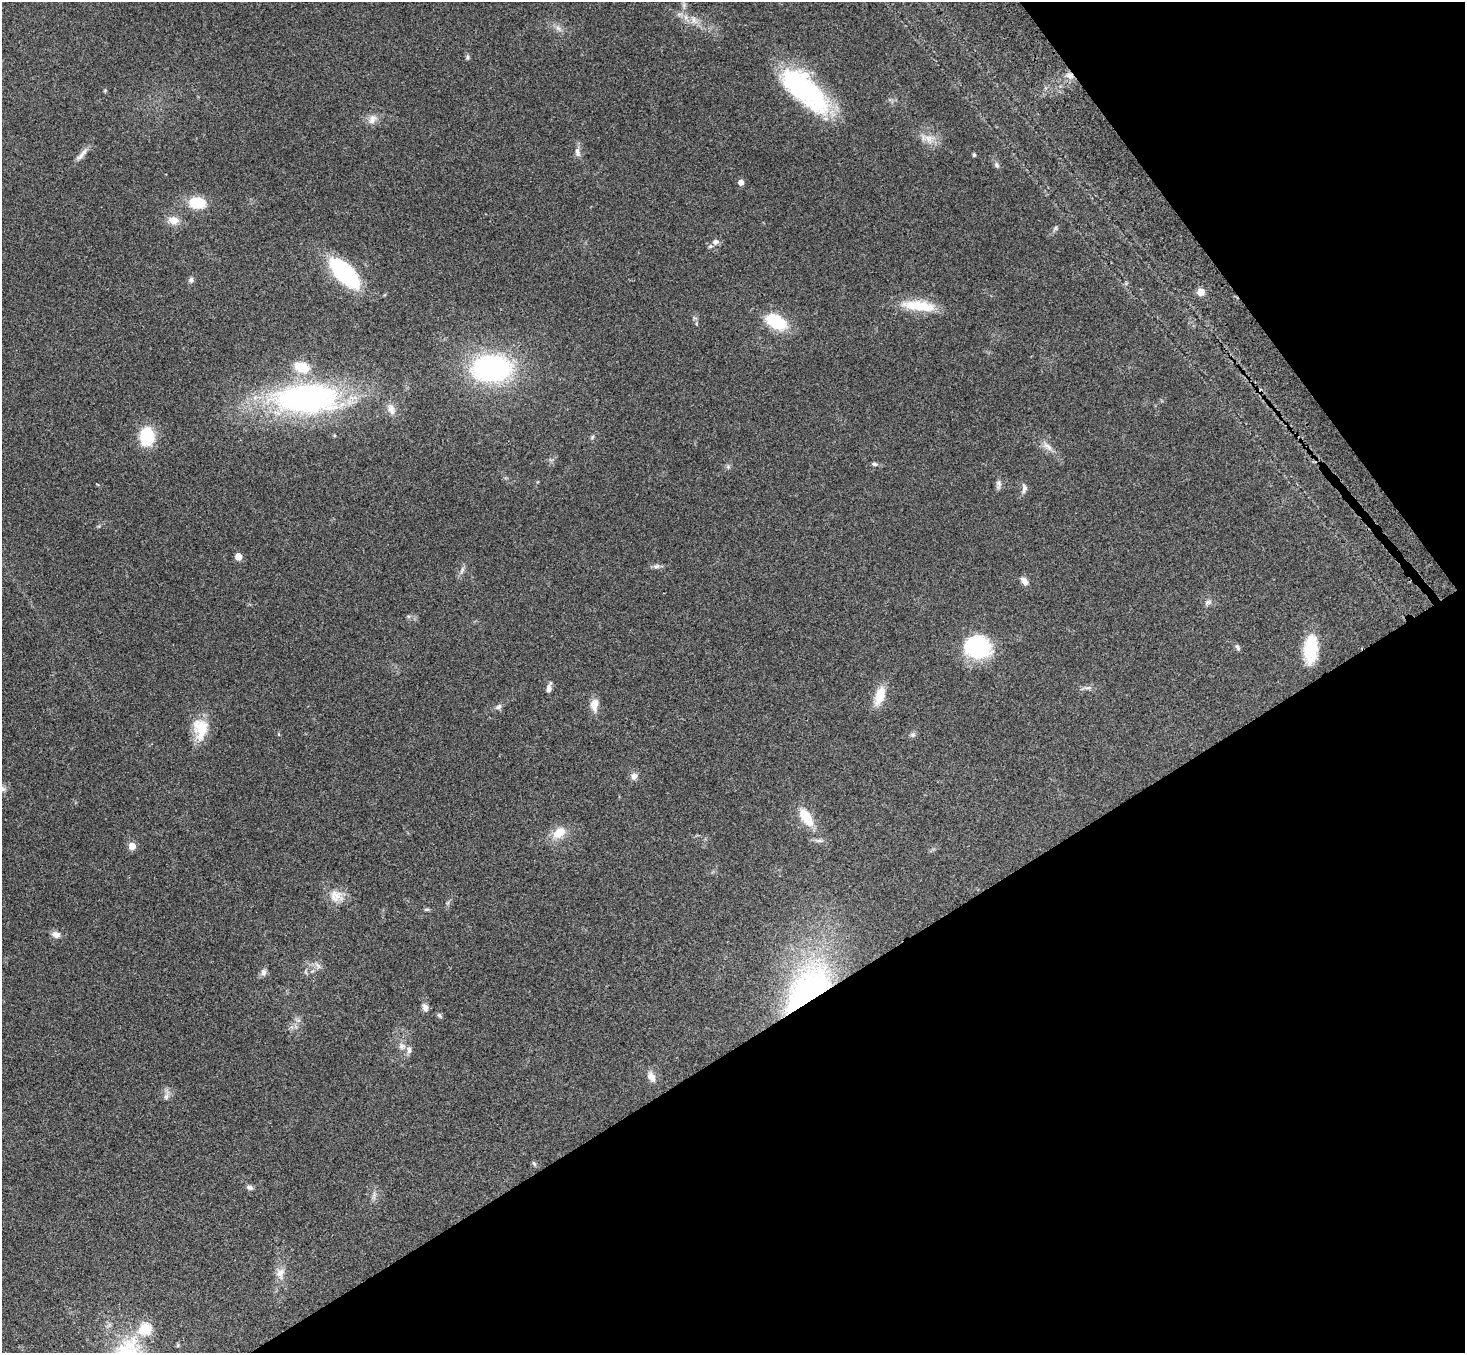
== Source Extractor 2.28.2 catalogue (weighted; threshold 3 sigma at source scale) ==
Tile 12 of 4 x 4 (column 4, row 3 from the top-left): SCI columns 4469-5931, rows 1705-3055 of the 6009 x 5974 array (HDU 1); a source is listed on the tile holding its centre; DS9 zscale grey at full resolution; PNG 1467 x 1355 px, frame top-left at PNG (2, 2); no overlay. Shown black and unused: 30% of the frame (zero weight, under 3 of 4 exposures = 5% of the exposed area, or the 3 px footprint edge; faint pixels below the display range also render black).
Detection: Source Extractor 2.28.2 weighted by HDU 2 'WHT'; one run over the whole footprint, this tile lists its part. Background 0.214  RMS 0.0086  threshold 0.0387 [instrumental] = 3 sigma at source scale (4.5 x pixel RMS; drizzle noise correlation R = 1.50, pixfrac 1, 0.05/0.05 arcsec/px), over >= 5 px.
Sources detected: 70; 2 inside a brighter listed object's ellipse — not listed separately; the other 68 listed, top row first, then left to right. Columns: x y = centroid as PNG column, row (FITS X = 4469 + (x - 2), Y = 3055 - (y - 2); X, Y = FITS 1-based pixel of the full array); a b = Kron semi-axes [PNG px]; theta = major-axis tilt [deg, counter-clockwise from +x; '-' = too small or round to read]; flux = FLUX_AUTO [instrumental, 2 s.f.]
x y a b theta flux
679 14 7 4 17 1.8
694 20 12 6 -60 4.8
558 28 11 5 -45 3.1
467 57 7 5 88 1.5
1069 75 11 8 -14 5.3
805 90 61 24 -43 130
372 119 15 10 56 6.5
929 139 13 11 -37 9
577 152 12 7 -76 4.1
82 154 23 5 50 5.3
974 155 4 4 - 1.6
997 165 8 6 -42 2.1
741 182 5 5 - 5.6
197 203 19 12 -8 24
173 220 15 10 -5 8.4
1056 228 7 4 89 1.5
715 242 9 8 - 3.9
345 273 38 17 -44 86
191 280 8 7 - 2.3
1201 292 5 5 - 13
914 305 39 14 -9 24
776 322 17 10 -28 50
301 367 22 13 -18 19
491 368 31 21 3 180
306 398 61 26 2 270
391 409 16 8 -74 6.1
147 436 16 13 86 42
592 437 6 5 - 1.4
1048 447 16 7 -37 5.7
875 464 9 5 -2 1.9
728 467 6 6 - 1.7
999 483 11 7 -73 3.1
1024 488 13 7 81 3.3
238 556 5 5 - 13
657 566 11 6 6 2.8
462 570 12 4 65 2.7
1024 581 10 7 -54 4.9
1208 602 11 6 24 2.8
977 647 27 21 -14 74
1237 647 9 5 -53 2
1311 648 30 14 86 37
1088 688 9 4 9 2.3
549 689 9 6 82 4.1
880 696 23 11 72 17
594 705 16 9 89 8.8
498 707 9 6 33 2.6
201 729 27 17 -88 24
913 735 8 6 20 2
634 776 10 9 - 4.5
806 817 22 11 -55 20
559 833 20 12 37 14
819 840 12 4 0 2.7
132 846 5 5 - 17
336 896 19 17 -28 12
427 909 8 4 -7 1.3
56 934 11 8 -18 4.6
318 966 12 4 -50 2.5
264 972 11 7 81 3.2
807 990 69 36 50 210
425 1008 12 7 -73 4
440 1015 9 5 -49 1.5
402 1046 9 8 - 4.2
651 1077 14 9 -63 7
166 1096 10 6 72 3.3
534 1163 8 5 -62 1.5
250 1187 9 6 -21 2.4
280 1273 18 11 79 8.4
145 1329 6 6 - 61
Overlapping masked pixels (flux is a lower limit): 2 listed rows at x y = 1069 75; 807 990